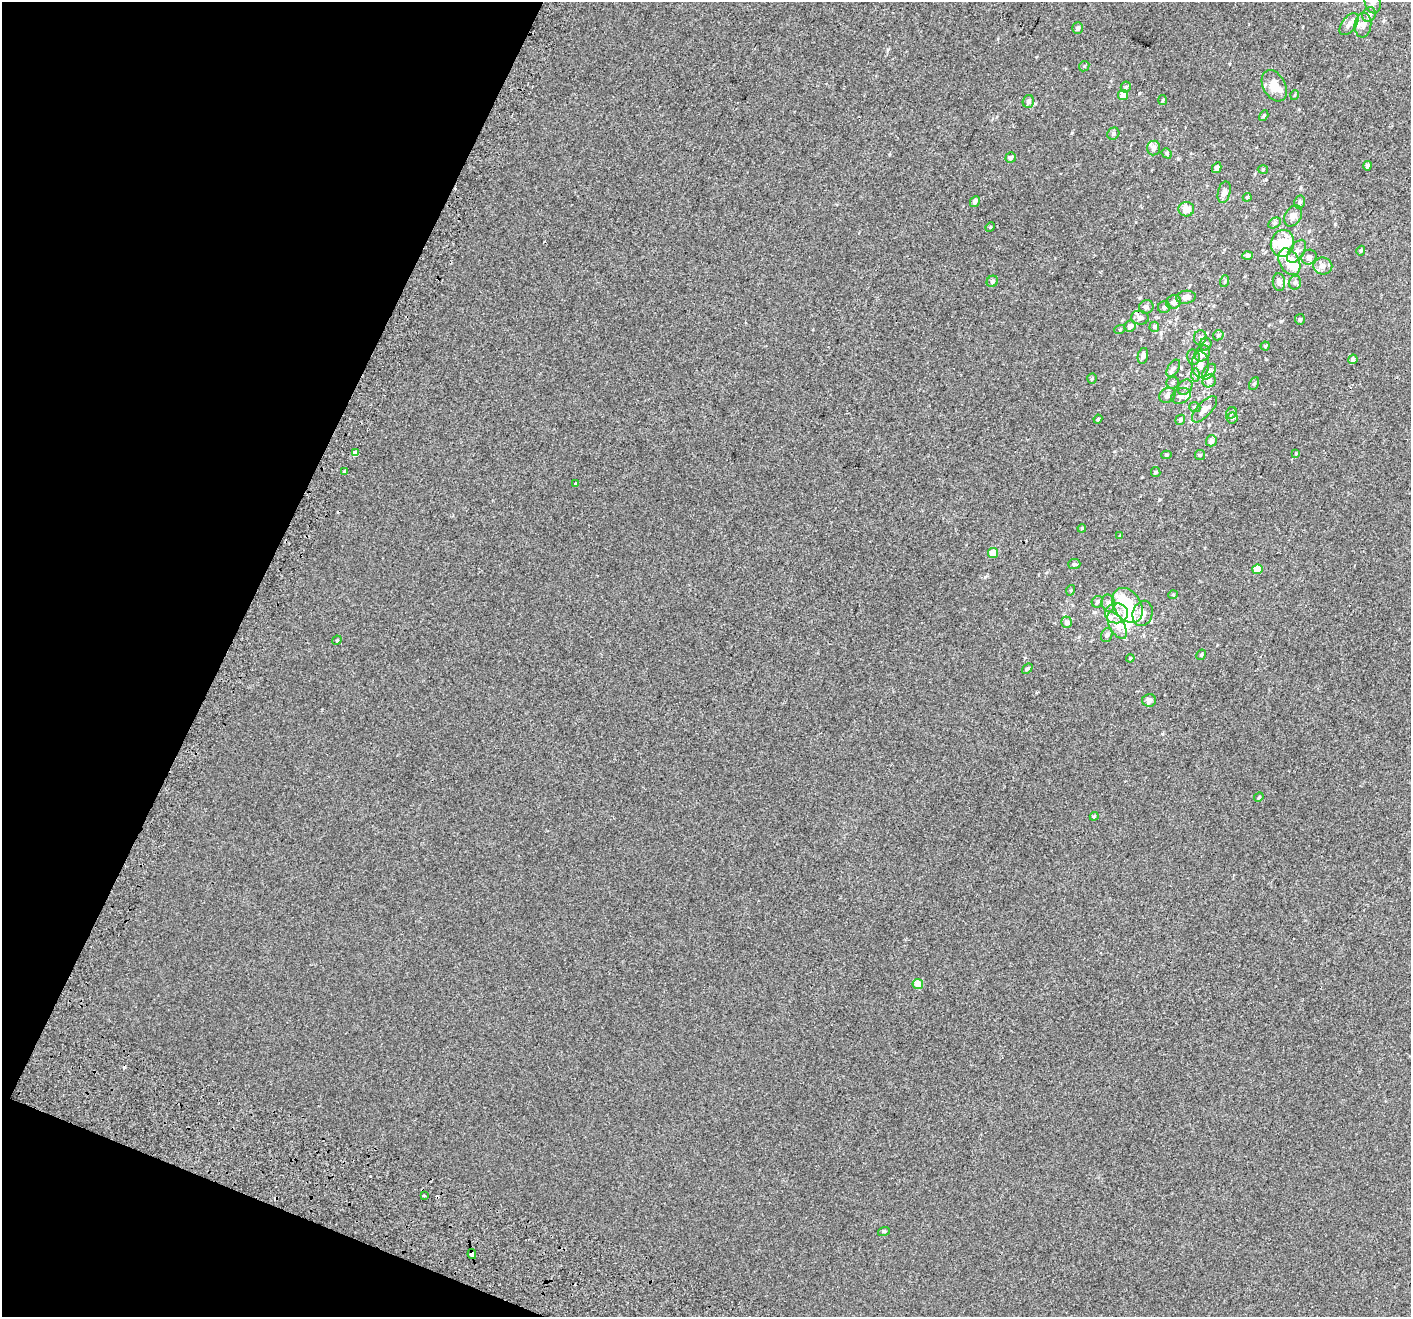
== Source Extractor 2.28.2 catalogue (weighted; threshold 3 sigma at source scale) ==
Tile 9 of 4 x 4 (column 1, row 3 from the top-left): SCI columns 79-1487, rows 1699-3013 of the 5785 x 5965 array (HDU 1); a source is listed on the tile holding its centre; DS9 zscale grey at full resolution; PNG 1413 x 1319 px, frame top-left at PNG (2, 2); each listed source drawn as its Kron ellipse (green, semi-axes under 4 px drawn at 4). Shown black and unused: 20% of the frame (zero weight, under 2 of 3 exposures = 6% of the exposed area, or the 3 px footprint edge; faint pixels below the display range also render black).
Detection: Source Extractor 2.28.2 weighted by HDU 2 'WHT'; one run over the whole footprint, this tile lists its part. Background 0.00147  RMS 0.0064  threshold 0.0287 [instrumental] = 3 sigma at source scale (4.5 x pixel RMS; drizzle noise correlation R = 1.50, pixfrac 1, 0.0396/0.0396 arcsec/px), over >= 5 px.
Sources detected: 127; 5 inside a brighter object's white glare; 4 cosmic-ray / hot-pixel residue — neither listed nor drawn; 11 inside a brighter listed object's ellipse — not listed separately; the other 107 listed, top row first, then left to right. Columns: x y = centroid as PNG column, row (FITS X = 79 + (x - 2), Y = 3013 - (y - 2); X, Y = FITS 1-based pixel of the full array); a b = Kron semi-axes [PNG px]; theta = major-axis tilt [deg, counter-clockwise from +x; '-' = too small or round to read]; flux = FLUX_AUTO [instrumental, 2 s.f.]
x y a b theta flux
1372 2 12 8 -73 3.9
1369 15 7 6 - 2.5
1349 24 13 7 53 3.2
1363 25 12 8 84 3.4
1078 28 6 5 - 1.3
1084 66 5 4 - 0.71
1274 86 17 11 -61 9.8
1126 87 5 5 - 0.97
1123 95 5 5 - 4.7
1295 95 5 3 - 0.48
1163 100 5 3 - 0.6
1028 101 6 5 - 1.9
1264 116 6 4 59 0.73
1113 134 6 5 - 1.4
1154 148 7 6 - 2.4
1167 153 5 4 - 0.91
1011 158 5 5 - 1.7
1368 166 4 4 - 1.7
1217 168 5 4 - 2.1
1263 170 5 3 - 0.53
1224 192 11 6 77 3.2
1247 197 4 4 - 0.66
975 202 5 4 - 2.4
1300 202 6 5 - 1.4
1186 209 8 7 - 5.1
1293 216 11 8 61 3.4
1275 223 7 5 28 1.2
990 227 5 4 - 0.64
1282 243 13 11 75 23
1297 251 13 7 56 3.1
1361 251 5 4 - 1
1247 255 5 4 - 1.9
1309 257 8 7 - 2.5
1289 262 14 9 -61 12
1323 266 9 8 - 2.9
992 281 6 5 - 1.6
1225 281 6 3 72 0.65
1279 282 9 6 -83 2.4
1295 283 7 6 - 1.4
1186 297 10 6 9 3
1174 302 7 6 - 2.4
1146 307 7 6 - 1.6
1164 307 6 6 - 1.2
1140 318 9 7 -10 2.3
1300 319 5 5 - 1.1
1130 326 6 5 - 2.1
1154 327 5 5 - 0.73
1120 329 5 3 - 0.56
1218 335 5 4 - 1
1200 337 7 6 - 1.5
1206 344 6 6 - 1.5
1265 346 4 4 - 0.78
1202 353 8 7 - 4.4
1143 356 8 5 78 2.2
1193 357 8 6 -79 1.4
1353 359 5 4 - 2.1
1200 365 13 8 -90 4.4
1173 368 9 5 57 1.8
1209 372 9 5 52 1.7
1196 375 6 4 -90 1.3
1092 378 5 4 - 0.69
1209 381 7 6 - 2.2
1173 383 6 6 - 1.1
1254 384 7 4 62 0.95
1185 387 8 6 46 1.9
1167 395 8 7 - 2.5
1181 396 10 7 24 3.4
1195 407 6 4 -21 0.9
1204 409 17 7 47 4.5
1231 413 6 5 - 1
1232 418 5 5 - 1
1098 419 4 3 - 0.65
1180 420 5 4 - 1.1
1211 441 6 5 - 2.3
355 453 3 3 - 160
1296 453 3 3 - 0.42
1166 455 5 4 - 0.97
1200 455 5 5 - 0.75
345 471 3 3 - 1.9
1156 472 5 4 - 0.68
575 483 3 3 - 2.9
1082 528 4 3 - 0.46
1120 536 4 3 - 0.66
993 553 5 5 - 7.7
1074 564 6 5 - 1
1257 569 5 5 - 9.6
1071 590 5 3 - 0.54
1173 595 5 4 - 0.61
1097 602 6 5 - 1.1
1108 603 8 7 - 2.2
1127 605 19 13 -58 19
1116 613 11 10 - 6.1
1143 613 13 10 75 4.5
1066 622 6 5 - 1.9
1117 626 15 7 -60 4.6
1107 635 7 5 70 1.5
337 640 5 4 - 0.59
1201 655 5 4 - 0.76
1130 658 4 3 - 0.55
1027 669 6 4 41 0.82
1149 700 7 6 - 2.4
1259 797 5 4 - 0.54
1094 816 4 3 - 0.67
918 984 5 5 - 7.1
424 1196 3 3 - 1.6
884 1231 6 4 17 0.68
472 1254 5 4 - 8
Overlapping masked pixels (flux is a lower limit): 2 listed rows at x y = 355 453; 472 1254
Isophote crosses this tile's border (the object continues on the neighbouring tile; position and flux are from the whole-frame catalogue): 1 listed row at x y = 1372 2
Unlisted compact peaks at least as high as the median listed source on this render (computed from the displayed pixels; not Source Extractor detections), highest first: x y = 1281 321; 985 577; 1072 133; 888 49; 1159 500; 1266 359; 1335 224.